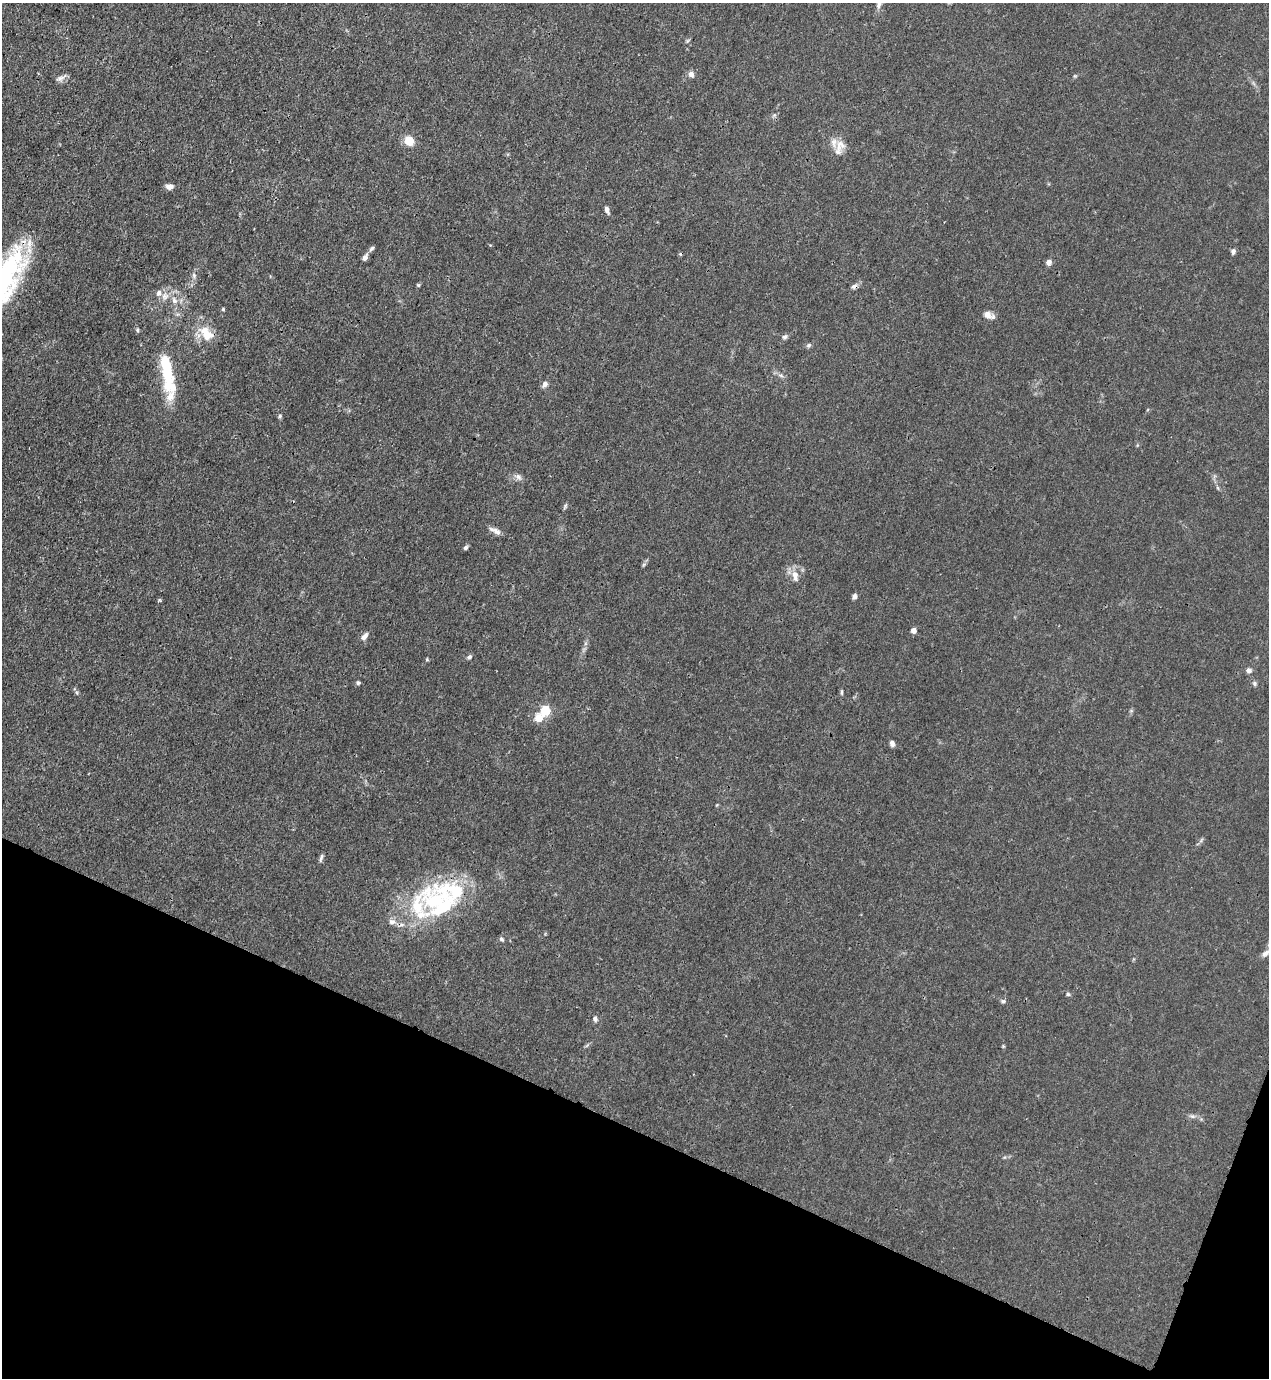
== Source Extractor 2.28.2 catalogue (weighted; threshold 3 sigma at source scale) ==
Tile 15 of 4 x 4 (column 3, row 4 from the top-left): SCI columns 2757-4023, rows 42-1417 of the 5646 x 5587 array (HDU 1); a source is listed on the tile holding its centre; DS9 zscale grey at full resolution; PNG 1271 x 1380 px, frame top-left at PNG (2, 3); no overlay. Shown black and unused: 19% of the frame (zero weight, under 3 of 4 exposures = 7% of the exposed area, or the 3 px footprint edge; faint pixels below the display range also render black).
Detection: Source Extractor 2.28.2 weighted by HDU 2 'WHT'; one run over the whole footprint, this tile lists its part. Background 0.0179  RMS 0.0025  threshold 0.0114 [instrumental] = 3 sigma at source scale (4.5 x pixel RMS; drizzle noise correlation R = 1.50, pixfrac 1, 0.05/0.05 arcsec/px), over >= 5 px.
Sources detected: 64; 2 inside a brighter object's white glare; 1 cosmic-ray / hot-pixel residue — not listed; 7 inside a brighter listed object's ellipse — not listed separately; the other 54 listed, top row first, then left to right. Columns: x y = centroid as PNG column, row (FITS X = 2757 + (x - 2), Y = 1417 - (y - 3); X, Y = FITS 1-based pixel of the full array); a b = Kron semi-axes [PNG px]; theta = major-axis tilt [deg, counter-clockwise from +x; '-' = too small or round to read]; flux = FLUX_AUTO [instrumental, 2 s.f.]
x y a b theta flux
687 41 6 4 71 0.37
691 74 8 7 - 0.97
61 78 17 5 27 0.95
774 115 5 5 - 0.45
409 141 7 7 - 5.5
840 145 16 14 64 2.9
170 186 8 6 7 1.4
607 210 9 5 -73 0.93
490 245 3 3 - 0.29
372 248 8 5 42 0.57
1233 251 7 5 68 0.7
365 257 9 6 60 0.95
1049 262 7 6 - 1
194 275 7 5 -71 0.66
3 279 70 31 71 42
418 285 5 4 - 0.27
854 286 8 6 18 0.78
165 296 11 10 - 1.9
174 300 10 7 -62 1.3
223 309 4 4 - 0.31
988 315 13 9 -37 1.5
137 330 5 4 - 0.37
206 334 22 14 -49 5.1
785 337 7 5 25 0.61
809 345 7 5 32 0.51
781 375 7 4 -3 0.52
167 376 37 15 -88 9.8
545 384 7 6 - 1.1
280 416 5 5 - 0.41
518 477 11 6 -50 0.98
565 506 9 4 64 0.42
495 531 17 6 -26 1.4
465 548 6 5 - 0.59
795 576 16 8 -78 2.1
854 596 7 5 73 0.72
914 630 5 4 - 1.6
364 636 11 6 52 1.1
469 657 7 5 27 0.54
1249 671 7 6 - 0.82
358 683 6 4 -75 0.4
1254 683 7 5 -90 0.51
842 692 8 4 90 0.39
545 710 6 5 - 12
539 718 6 6 - 4.8
892 743 7 6 - 0.82
321 858 12 4 74 0.61
452 890 77 25 -2 21
392 922 11 8 -2 1.4
501 939 7 5 -49 0.47
1265 953 11 6 37 1.1
1068 994 5 5 - 0.49
1003 1001 7 5 -1 0.49
595 1019 7 6 - 0.66
1193 1116 7 4 17 0.55
Overlapping masked pixels (flux is a lower limit): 3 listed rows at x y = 3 279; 854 286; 392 922
Isophote crosses this tile's border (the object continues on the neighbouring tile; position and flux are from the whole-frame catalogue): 1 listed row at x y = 3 279